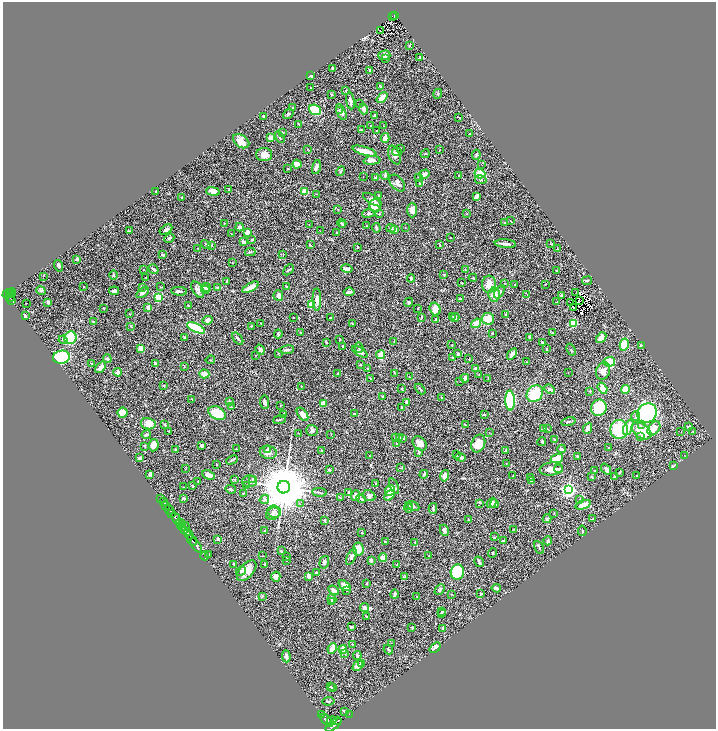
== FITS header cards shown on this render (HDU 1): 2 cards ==
NAXIS1  =                 1427
NAXIS2  =                 1453

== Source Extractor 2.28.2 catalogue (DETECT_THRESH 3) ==
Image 1427 x 1453 px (HDU 1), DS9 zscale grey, zoomed out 1/2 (1 PNG px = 2 x 2 image px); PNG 718 x 731 px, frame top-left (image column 2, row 1453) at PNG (3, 2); each listed source drawn as its Kron ellipse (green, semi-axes under 4 px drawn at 4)
Background 0.616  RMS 0.031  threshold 0.0932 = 3 sigma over >= 5 px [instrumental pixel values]
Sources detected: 537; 55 cannot appear on this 1/2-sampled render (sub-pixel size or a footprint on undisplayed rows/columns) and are neither listed nor drawn; the other 482 listed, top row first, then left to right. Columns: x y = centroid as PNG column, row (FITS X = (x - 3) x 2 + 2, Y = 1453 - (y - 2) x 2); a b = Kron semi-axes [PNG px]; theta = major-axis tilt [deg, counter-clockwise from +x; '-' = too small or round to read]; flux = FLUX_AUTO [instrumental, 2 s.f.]
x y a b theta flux
395 15 4 2 - 110
392 16 2 1 - 21
380 31 2 1 - 3
409 45 4 3 - 4.4
384 55 6 4 16 15
420 58 3 2 - 6.1
385 59 3 2 - 3
332 68 4 3 - 9.2
370 70 2 2 - 7.6
311 76 3 3 - 9.6
380 86 4 2 - 8.8
310 88 2 1 - 2.1
346 90 4 2 - 3.5
332 94 3 2 - 2.9
438 94 5 3 - 5.7
382 98 6 4 43 68
350 101 8 3 -81 24
359 103 2 1 - 1.6
292 108 2 2 - 3.7
364 109 5 3 - 25
315 110 6 5 - 120
339 110 4 3 - 8
341 112 8 4 -65 19
288 114 6 3 38 6.6
375 115 4 3 - 5.1
263 116 2 2 - 11
459 117 3 2 - 5.1
299 124 3 2 - 5.7
370 125 2 2 - 2.9
384 126 2 1 - 1.5
361 130 3 2 - 3.1
377 131 2 2 - 2.5
282 133 3 3 - 4.1
469 134 2 2 - 4.6
280 137 6 2 -61 7.4
271 138 4 3 - 57
385 138 5 3 - 34
241 141 9 6 -35 52
401 148 3 2 - 2.3
307 149 3 2 - 2.9
440 150 4 1 - 2.3
365 151 12 4 -16 70
397 152 5 3 - 7.3
425 154 5 2 - 4.1
264 155 8 6 0 42
394 155 10 5 -68 25
476 155 5 4 - 8.8
372 160 8 4 6 26
297 164 4 4 - 50
482 165 2 1 - 10
316 167 7 4 76 22
288 169 3 2 - 3.7
341 171 5 3 - 5.2
424 174 5 3 - 29
480 174 5 4 - 110
385 176 4 3 - 10
459 176 2 1 - 1.8
363 177 2 1 - 1.5
418 177 2 2 - 2.5
376 178 4 3 - 16
481 180 6 4 -11 8.6
397 183 9 6 -49 25
420 183 3 2 - 4.6
229 190 3 3 - 3.3
156 191 2 2 - 3.4
213 191 7 4 -10 33
305 191 4 3 - 77
317 194 3 2 - 3.6
378 195 3 2 - 4.7
477 196 4 3 - 31
181 198 2 2 - 3
372 200 10 4 -30 18
375 206 7 6 - 71
338 209 3 2 - 1.8
412 210 7 5 89 29
369 213 6 3 6 13
379 213 3 3 - 5.4
467 214 2 2 - 2.9
510 220 2 2 - 2.5
224 223 3 2 - 3.3
342 223 4 3 - 6.9
504 223 4 2 - 4.8
309 224 2 1 - 1.6
342 225 3 3 - 5.4
366 225 3 2 - 2.3
239 227 4 4 - 17
405 227 2 2 - 2.3
376 228 5 3 - 14
391 228 5 3 - 7.8
166 230 7 3 30 18
394 230 3 3 - 17
129 231 3 2 - 3.4
320 231 2 1 - 1.5
247 232 4 3 - 39
337 233 2 2 - 5.8
232 234 3 2 - 2.3
169 238 5 3 - 8.7
450 238 2 1 - 2.6
252 239 3 3 - 6.5
243 242 4 3 - 16
550 243 3 2 - 3.9
206 244 5 3 - 5.9
505 244 11 3 -5 23
212 245 2 2 - 2.9
310 245 3 2 - 4.2
439 245 2 2 - 4.1
358 247 3 2 - 8.5
197 248 2 1 - 1.5
557 249 2 1 - 2.1
250 252 5 2 - 5.2
162 254 3 2 - 8.4
283 255 3 2 - 2.2
77 259 4 3 - 8.5
232 263 2 2 - 2.2
59 266 6 3 -71 12
143 269 2 1 - 2
153 269 5 2 - 17
347 269 6 3 -12 19
288 270 6 2 44 5.8
465 270 3 2 - 2.8
557 271 4 3 - 4.8
444 274 3 2 - 4.2
114 275 4 3 - 7.4
43 276 2 2 - 2
146 277 2 2 - 2.4
411 278 4 3 - 11
473 278 4 2 - 5.6
587 281 5 2 - 6.8
226 282 3 2 - 4.7
462 283 2 2 - 3.1
504 283 2 1 - 1.7
489 284 8 7 - 59
545 284 2 1 - 2.2
515 285 3 2 - 4.9
83 286 2 1 - 2
286 286 2 2 - 5.6
143 287 3 3 - 3.4
160 287 3 2 - 2.7
206 287 5 3 - 18
218 287 3 2 - 3.4
250 287 9 4 29 51
41 290 5 4 - 9.4
198 290 9 5 -58 23
205 290 4 2 - 7.2
114 291 5 3 - 17
179 291 8 3 -4 17
12 292 4 3 - 320
349 292 5 3 - 17
499 292 7 3 58 18
143 293 7 3 35 21
575 293 3 1 - 6.1
7 294 5 2 - 460
11 294 4 2 - 240
278 295 5 5 - 22
494 295 7 5 -85 54
527 295 2 2 - 2.1
561 296 4 3 - 14
10 297 5 2 - 210
158 297 4 3 - 92
460 298 2 2 - 6.4
12 300 4 2 - 180
317 300 11 4 -89 32
580 300 2 1 - 0.48
48 302 3 2 - 17
409 302 5 3 - 5.6
557 302 4 2 - 4
26 303 2 1 - 12
570 303 2 1 - 6
311 304 2 2 - 140
188 305 3 2 - 6.3
148 307 3 3 - 26
573 307 2 1 - 2.7
104 308 2 2 - 4.2
418 308 2 2 - 6.3
435 309 6 5 - 44
129 314 2 2 - 3
506 314 4 3 - 5
25 315 3 2 - 11
452 316 2 1 - 1.5
293 318 2 2 - 2.3
330 318 2 2 - 3.2
421 318 3 2 - 4.8
455 318 4 2 - 6.7
436 319 2 2 - 4.3
488 319 6 6 - 65
208 320 5 4 - 21
93 322 4 3 - 7.3
261 323 2 2 - 2.7
476 323 5 4 - 45
573 323 4 3 - 150
352 324 2 2 - 5.3
131 326 3 2 - 2.8
251 326 3 2 - 3.3
196 328 9 3 -26 360
300 333 3 2 - 2.6
492 333 2 2 - 3.1
552 333 3 2 - 3.4
278 334 4 3 - 5.4
185 337 2 2 - 16
529 337 3 3 - 7.4
70 338 6 6 - 210
238 338 7 3 -50 10
601 338 6 4 49 40
340 339 3 2 - 3
63 340 4 3 - 7.7
326 342 2 2 - 3.9
394 342 4 2 - 3
542 342 3 2 - 6.4
452 345 2 2 - 6.1
624 345 6 4 79 140
641 345 4 3 - 5.2
343 346 4 2 - 5.1
141 348 4 3 - 58
359 348 5 3 - 7.1
547 349 3 2 - 5.1
260 350 5 3 - 25
287 350 7 2 9 9.9
571 350 6 3 -67 6.6
360 352 9 3 -33 28
279 353 2 2 - 4
458 354 4 3 - 11
512 354 6 3 54 26
256 355 2 1 - 1.5
381 355 5 4 - 43
61 357 8 6 9 550
453 357 3 2 - 9.6
107 359 4 3 - 15
469 359 2 2 - 3.3
210 360 5 1 - 2.6
526 362 3 2 - 2.5
609 362 6 5 - 62
92 364 2 2 - 12
155 364 4 2 - 14
361 365 3 3 - 5.6
184 366 3 1 - 2
100 367 6 3 50 34
368 368 2 2 - 7.5
475 368 4 3 - 12
603 371 9 6 70 44
118 372 4 3 - 31
337 373 3 2 - 3.9
394 373 3 2 - 3.5
568 373 3 2 - 2
204 374 5 4 - 31
479 374 3 2 - 2.5
409 377 3 2 - 2.3
465 378 4 3 - 19
371 379 4 2 - 3.6
488 379 4 2 - 4.7
460 381 2 2 - 1.9
163 385 3 2 - 2.9
301 386 3 2 - 2.5
602 388 6 3 -58 79
402 389 4 2 - 4.5
420 389 6 2 -44 6.7
550 389 6 4 -23 16
625 390 4 4 - 86
590 391 3 3 - 5.7
535 394 9 7 48 200
383 396 3 3 - 7.3
442 398 3 2 - 2.9
192 399 3 2 - 2.4
510 400 10 4 -88 380
229 401 2 2 - 6.8
265 402 7 3 -84 17
406 402 3 3 - 16
324 403 3 3 - 61
280 405 3 2 - 2.4
231 407 3 2 - 3.8
402 408 3 2 - 16
599 408 8 7 - 180
123 413 5 5 - 82
217 413 9 6 -28 150
647 413 10 9 - 1100
283 414 3 3 - 4.7
302 414 7 4 -55 40
354 414 3 2 - 4.9
484 415 3 3 - 6.1
635 416 5 4 - 12
280 420 6 2 23 8.4
568 422 7 3 14 10
148 424 7 5 -11 56
642 424 3 2 - 7.4
165 425 4 3 - 7.5
465 425 3 2 - 3.5
628 427 8 4 65 80
689 427 3 2 - 19
547 428 3 2 - 2.5
588 428 5 3 - 44
654 428 8 5 52 53
543 429 3 2 - 4
619 429 9 8 - 270
312 430 6 5 - 14
169 431 2 1 - 3.7
642 431 11 7 -35 160
693 431 3 2 - 4.9
681 432 2 1 - 1.7
299 433 3 2 - 2.4
489 433 2 1 - 1.5
331 434 3 1 - 1.9
146 435 4 2 - 11
640 436 4 3 - 6.2
395 437 3 3 - 5
400 438 3 3 - 5.3
403 439 4 3 - 4.8
555 440 3 3 - 11
542 441 4 3 - 7
396 443 3 2 - 3.7
420 443 8 6 -46 41
478 444 9 6 67 96
154 445 6 5 - 49
202 445 3 2 - 11
145 446 2 2 - 5.8
608 448 2 1 - 2.4
236 449 2 1 - 2.7
267 449 4 3 - 6.6
561 449 4 3 - 8.3
175 450 3 2 - 4.1
506 450 3 3 - 8.5
322 451 2 2 - 7.6
268 452 8 6 -11 28
419 453 4 3 - 8.9
456 455 2 2 - 4.9
684 455 2 1 - 1.3
370 456 2 2 - 2
577 456 3 3 - 4
461 457 5 3 - 9.5
140 458 3 3 - 19
557 458 6 4 22 95
232 460 6 3 26 6.6
217 464 2 2 - 4.6
506 464 2 2 - 2.1
673 466 3 2 - 9.7
401 468 4 3 - 4.9
185 469 4 1 - 2.1
551 469 11 6 7 46
559 469 4 3 - 11
606 469 6 2 -51 34
329 470 4 3 - 5.5
595 471 2 2 - 4
620 472 3 2 - 6.1
150 474 3 3 - 13
424 474 4 3 - 6.1
208 475 6 3 -27 45
445 476 6 4 75 29
513 476 2 1 - 3.3
591 476 3 2 - 3.2
614 476 3 3 - 3.7
637 476 3 2 - 3.5
531 478 4 2 - 4.2
234 479 4 2 - 3.7
252 479 3 2 - 5.8
198 481 2 1 - 3.7
249 481 7 6 - 19
531 481 2 2 - 2.7
375 484 3 2 - 5.9
193 486 3 2 - 6.9
246 486 3 2 - 3.4
394 486 8 3 -66 7.7
184 487 2 1 - 1.9
284 487 6 6 - 43000
231 489 5 3 - 11
568 490 4 4 - 1800
390 491 5 5 - 68
320 492 7 2 -5 7.7
349 492 4 3 - 11
243 493 3 3 - 3.2
389 495 6 3 48 18
355 496 5 3 - 45
369 496 6 5 - 19
340 497 4 3 - 4.9
160 498 2 1 - 45
184 499 4 3 - 8.4
264 499 5 4 - 13
361 499 5 3 - 8
580 500 4 3 - 12
163 502 3 2 - 110
479 503 3 2 - 2.8
491 503 5 4 - 23
300 504 3 2 - 2.9
495 504 4 4 - 19
166 505 3 2 - 240
583 505 8 3 19 88
408 506 4 3 - 5.9
413 506 6 3 -27 8.4
408 508 5 3 - 6.4
433 508 5 2 - 7.5
169 510 5 2 - 970
274 511 7 6 - 20
172 513 2 2 - 460
554 513 3 2 - 2.9
273 514 7 6 - 19
176 518 6 3 -62 2800
547 519 4 4 - 9.9
593 519 3 2 - 3.1
324 520 3 3 - 7.7
469 520 3 2 - 2.9
180 523 4 3 - 1100
182 527 4 2 - 450
185 527 4 2 - 220
513 529 2 2 - 2.4
444 530 6 4 -65 20
185 531 2 2 - 320
264 531 2 2 - 2.2
582 531 5 2 - 5.8
362 532 2 2 - 4.7
188 533 4 2 - 460
189 535 4 2 - 460
494 537 3 3 - 4
218 539 3 2 - 10
192 540 6 2 -50 1200
504 541 4 2 - 7.9
548 541 4 3 - 12
385 542 2 2 - 4.1
415 542 3 3 - 3.8
196 546 8 2 -56 1600
539 548 7 3 -65 7.3
358 549 7 5 -79 80
281 551 3 2 - 4.4
492 553 5 3 - 5.8
208 555 3 2 - 5.7
204 556 4 3 - 110
263 556 2 1 - 2.6
429 556 4 2 - 3.3
286 557 2 1 - 1.9
351 557 9 4 66 14
383 558 4 3 - 39
371 560 3 3 - 13
286 561 3 2 - 1.7
324 562 6 4 72 17
479 562 5 2 - 10
234 564 3 2 - 6.8
265 564 4 2 - 3.1
397 565 3 2 - 4
241 571 5 4 - 9.2
247 571 12 6 49 62
457 572 7 6 - 320
316 573 3 2 - 8.3
276 577 5 4 - 24
309 577 4 2 - 21
404 577 4 3 - 4.4
367 583 3 3 - 3.8
344 585 7 3 -38 48
496 588 5 3 - 16
334 590 6 3 -32 20
346 590 3 2 - 3.1
440 590 6 3 45 7.6
395 594 4 3 - 14
451 594 2 1 - 1.7
481 594 2 2 - 9.3
262 596 3 2 - 4.2
417 597 3 2 - 2.8
332 599 5 3 - 13
331 602 4 2 - 4
364 607 4 4 - 24
442 612 3 2 - 4.2
441 614 3 2 - 3
366 617 3 2 - 6.8
351 626 3 2 - 5.5
412 627 4 2 - 3.5
443 628 3 2 - 14
391 643 2 1 - 1.2
352 644 3 2 - 3
435 647 6 3 41 17
332 648 5 3 - 50
343 649 4 4 - 33
388 649 5 3 - 7
345 653 4 3 - 7.3
286 656 6 3 -85 16
357 656 4 2 - 9.1
361 663 3 2 - 6.6
358 666 6 3 44 19
330 687 3 2 - 4.8
332 688 3 3 - 4.8
329 701 6 3 9 7.1
344 711 3 2 - 8.6
349 714 2 1 - 17
321 715 2 1 - 85
327 720 8 4 -48 4100
331 721 5 2 - 1500
337 721 2 1 - 300
333 725 9 4 38 4500
At the frame edge (FLAGS 8, measured only in part): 1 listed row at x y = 333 725
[55 sub-pixel or undisplayed-footprint detections neither listed nor drawn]